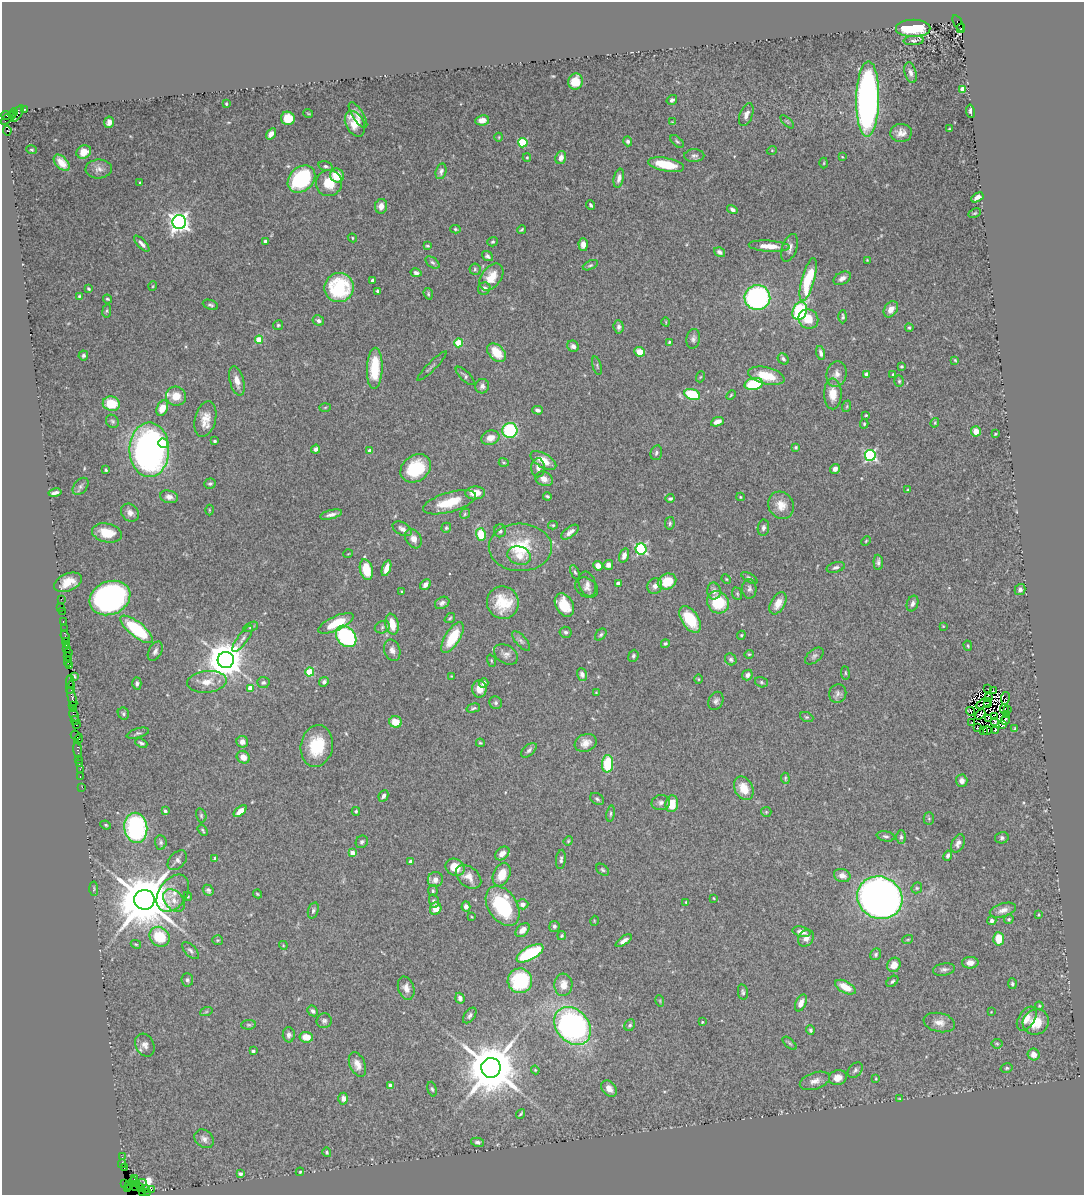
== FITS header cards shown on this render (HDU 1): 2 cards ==
NAXIS1  =                 1082
NAXIS2  =                 1193

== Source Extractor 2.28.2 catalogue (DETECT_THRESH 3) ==
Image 1082 x 1193 px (HDU 1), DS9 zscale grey, 1 PNG px = 1 image px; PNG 1086 x 1197 px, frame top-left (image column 1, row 1193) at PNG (2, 2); each listed source drawn as its Kron ellipse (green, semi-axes under 4 px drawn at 4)
Background 1.54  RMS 0.047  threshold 0.14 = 3 sigma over >= 5 px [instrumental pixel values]
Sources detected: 479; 9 with non-positive FLUX_AUTO (blend fragments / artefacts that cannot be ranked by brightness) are neither listed nor drawn; the other 470 listed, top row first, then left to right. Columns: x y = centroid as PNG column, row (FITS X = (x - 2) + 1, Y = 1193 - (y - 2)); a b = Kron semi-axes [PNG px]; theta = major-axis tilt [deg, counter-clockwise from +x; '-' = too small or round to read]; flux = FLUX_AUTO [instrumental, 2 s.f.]
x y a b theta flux
958 23 9 3 -61 330
913 28 17 8 0 200
961 28 4 3 - 330
914 40 10 4 4 8.3
910 73 11 6 -75 13
575 82 8 7 - 53
962 89 4 4 - 52
868 99 38 11 89 1500
672 100 5 4 - 7.3
226 104 3 2 - 3.8
25 109 3 3 - 94
970 111 7 3 -81 7.3
13 113 5 3 - 180
18 113 9 4 59 280
308 113 5 3 - 2.7
6 115 4 2 - 97
358 115 15 5 -58 17
746 115 12 6 69 19
8 118 9 2 39 150
288 118 7 6 - 67
482 120 7 5 9 21
109 122 5 5 - 16
672 122 3 2 - 2
787 122 8 3 -45 4.1
355 124 13 9 -62 49
949 129 4 2 - 2.5
7 131 5 3 - 580
901 133 11 9 7 24
271 134 6 4 57 18
499 137 4 3 - 2.5
628 141 5 4 - 8.5
677 141 8 4 -42 5.5
523 143 4 4 - 160
31 150 5 3 - 3.4
772 150 5 3 - 2.5
84 152 7 6 - 31
694 156 10 6 2 10
527 157 4 4 - 4
561 157 7 5 71 21
842 157 3 3 - 2.3
62 163 10 6 -48 29
824 163 5 3 - 3.1
666 165 18 6 -11 99
326 166 7 4 -16 6.9
99 169 13 9 3 18
441 171 8 5 74 11
337 175 7 6 - 65
619 178 10 5 78 15
301 179 15 12 43 380
140 182 3 2 - 4
329 183 13 13 - 70
977 197 6 4 30 13
591 205 4 3 - 6.2
381 206 7 6 - 25
732 209 5 4 - 8.7
975 213 6 3 26 3.8
179 222 7 7 - 1900
455 229 5 4 - 4.8
522 229 4 2 - 3.9
352 238 5 4 - 3.6
265 241 3 3 - 7
493 242 5 4 - 4.6
142 244 10 4 -47 12
583 244 6 4 -86 19
427 246 3 2 - 3.8
769 246 20 5 -4 41
789 248 14 7 70 17
720 252 6 4 -33 9.3
487 256 6 4 -37 8.3
867 260 4 3 - 3.1
432 262 8 5 -36 6.7
590 265 8 4 24 5.7
475 269 6 5 - 5.9
416 273 5 4 - 9.1
491 277 15 10 52 53
842 278 9 6 29 15
372 280 3 3 - 5.7
808 280 22 6 75 160
153 286 5 3 - 2.8
339 288 15 14 - 220
88 289 4 3 - 3.8
484 289 6 6 - 14
377 291 4 3 - 5.5
428 294 6 4 -72 4.6
79 296 3 3 - 3.7
757 298 13 12 - 570
107 299 5 3 - 4.1
210 305 8 4 -22 7.4
891 309 9 6 55 23
107 311 7 3 81 3.9
800 311 9 7 68 320
843 317 6 4 89 5.9
808 319 10 9 - 52
318 320 6 5 - 9.5
666 322 4 3 - 2.4
278 325 5 5 - 4.7
619 327 7 5 -85 9.6
909 328 4 3 - 3.9
693 339 10 7 82 11
259 340 4 4 - 66
669 342 4 3 - 3.6
458 343 4 4 - 97
573 346 6 5 - 14
640 352 5 5 - 40
496 353 11 7 -47 67
821 353 7 4 -75 11
83 355 5 5 - 6.4
783 359 6 5 - 8.3
955 360 3 3 - 3.2
432 366 20 2 45 7.3
597 366 9 3 -76 4.5
902 366 3 3 - 5.3
375 368 20 8 88 120
837 374 13 10 76 23
867 374 4 4 - 17
893 374 3 3 - 3.5
465 376 12 5 -44 8.1
766 376 18 8 -13 87
700 377 5 3 - 3.2
237 381 15 7 -75 27
899 381 5 4 - 4.9
754 384 9 6 13 170
482 386 7 7 - 12
692 394 8 5 -20 160
833 394 15 9 -89 43
731 395 6 3 46 3.5
176 396 10 9 - 46
111 404 8 7 - 74
847 406 6 4 72 4.5
325 407 6 4 2 4
162 408 8 5 65 40
537 410 5 4 - 11
866 415 3 2 - 3.1
205 419 18 10 75 41
112 421 7 6 - 6.8
717 422 7 4 22 22
935 423 5 3 - 3.6
864 424 4 4 - 3.8
510 430 7 7 - 300
976 431 5 5 - 30
995 434 3 2 - 3.1
490 438 9 7 18 30
215 441 4 3 - 6.3
163 443 5 4 - 67
796 447 4 4 - 5.2
316 449 4 4 - 10
149 450 27 20 -90 1300
370 451 4 4 - 24
656 453 7 5 74 8
870 455 5 5 - 480
543 460 14 7 -30 50
504 462 5 3 - 3.9
416 468 16 13 36 150
538 468 9 7 89 15
835 469 5 4 - 16
106 470 3 3 - 4.4
544 479 9 7 -25 21
210 483 6 5 - 6.8
81 486 9 6 52 11
908 490 4 3 - 5
55 493 6 3 12 11
475 493 10 6 3 50
547 496 4 3 - 4.7
169 497 9 6 -13 16
740 497 4 4 - 3.1
670 498 4 3 - 6
449 502 27 10 16 91
781 505 14 12 -54 40
209 510 5 3 - 3
130 513 10 8 -45 18
465 514 5 4 - 4.4
331 515 11 4 14 14
670 523 6 5 - 6.1
553 525 5 4 - 3.8
446 528 5 4 - 4.7
763 528 8 5 82 9.2
402 529 10 6 -28 16
500 531 6 6 - 8.5
570 532 10 5 38 15
107 533 15 9 -12 71
481 535 6 4 -75 86
413 539 10 7 -59 21
866 541 5 3 - 3.2
520 547 31 23 -2 160
641 549 5 5 - 420
348 554 5 3 - 2.4
519 556 12 9 -18 38
624 556 7 5 73 18
878 562 8 5 -87 9.1
608 565 5 5 - 19
598 566 5 4 - 29
836 567 9 5 15 8.8
386 568 8 4 71 28
366 570 10 6 -76 97
575 572 8 4 -64 5.4
749 578 9 4 -31 6.5
726 579 5 4 - 3.5
667 581 9 7 24 91
68 582 14 8 23 47
618 583 4 4 - 20
587 584 12 8 -72 17
425 585 6 4 48 15
655 586 8 7 - 18
587 588 12 9 -33 17
749 589 10 7 -87 12
1020 590 6 5 - 11
402 591 3 2 - 2.5
714 591 8 6 -83 15
737 594 6 4 -68 4.6
110 598 21 16 23 1000
61 599 2 2 - 16
718 602 11 10 - 120
442 603 8 5 31 11
503 603 16 16 - 96
778 603 12 7 60 34
913 603 8 5 71 12
564 605 13 8 -59 79
61 607 2 2 - 14
62 611 2 2 - 58
450 618 6 3 37 4
690 619 15 8 -56 110
63 622 3 2 - 95
336 623 19 7 25 82
392 624 10 6 -78 51
943 626 4 4 - 2.3
251 627 8 4 25 6.1
382 627 8 6 24 8.4
64 629 2 2 - 24
137 629 20 7 -39 240
566 632 6 5 - 6.7
601 635 7 5 50 6.6
741 635 4 4 - 3.6
65 636 6 3 -69 320
346 636 12 9 -49 350
452 638 17 7 58 110
243 639 16 5 54 14
65 641 2 2 - 110
521 641 12 5 -49 11
665 644 4 4 - 5.5
66 645 3 2 - 93
968 646 5 4 - 3.8
66 648 2 2 - 120
392 650 11 8 -73 17
155 651 10 6 61 12
68 652 2 2 - 120
506 654 13 9 -31 16
749 654 5 4 - 3.7
633 656 6 5 - 6.4
814 656 11 6 39 9.5
67 657 3 2 - 140
731 659 6 5 - 6.7
226 660 8 8 - 8800
491 661 6 4 -71 3.9
68 662 5 2 - 130
70 666 4 3 - 170
310 672 4 4 - 110
845 673 7 3 -82 3.3
582 674 6 5 - 12
747 675 6 5 - 10
74 676 4 3 - 5.2
452 676 3 3 - 2.6
698 679 5 3 - 2.9
70 682 6 2 -89 270
207 682 20 10 6 47
263 682 6 5 - 7.3
324 682 5 4 - 8.5
761 682 6 5 - 5.2
137 683 6 4 87 7.8
484 683 5 4 - 13
71 687 6 4 75 220
250 688 4 4 - 35
479 689 8 7 - 35
988 689 2 2 - 2.3
993 691 2 2 - 5.8
596 692 4 3 - 2.2
838 693 9 8 - 11
989 697 3 2 - 3.1
72 698 11 3 -74 630
1005 698 6 3 80 0.17
716 701 9 7 63 11
496 703 6 6 - 7.6
983 703 8 2 27 0.34
987 703 2 2 - 1.2
72 705 3 3 - 160
473 708 7 3 14 5
74 709 3 3 - 170
1008 709 3 2 - 0.74
1004 710 6 2 -66 2.1
970 711 4 2 - 10
123 714 6 5 - 6
980 714 6 4 39 2.5
1007 714 3 3 - 5.5
74 715 6 3 -63 170
807 717 7 4 -25 5.5
995 717 3 2 - 5.3
989 718 4 4 - 2.3
1005 719 5 3 - 2.8
75 720 4 3 - 180
995 721 4 3 - 4.9
395 722 6 5 - 53
972 722 3 2 - 4
76 724 3 2 - 83
1003 725 3 2 - 0.028
977 727 2 2 - 5
1015 729 4 3 - 5.2
987 730 4 2 - 0.96
995 730 4 2 - 1.7
983 731 2 2 - 2.3
138 733 11 4 16 7.5
76 735 5 3 - 56
79 739 5 3 - 120
242 742 6 5 - 21
141 743 6 4 -23 7.4
480 743 4 3 - 3.3
586 743 11 8 22 27
317 746 21 16 80 120
78 749 9 3 -86 220
529 750 9 5 42 8.9
243 757 7 6 - 25
79 759 3 2 - 70
79 763 2 2 - 87
608 764 9 5 86 140
80 769 2 2 - 48
80 776 3 2 - 89
785 778 5 3 - 3.9
962 781 6 6 - 17
82 787 2 2 - 40
744 788 12 9 -62 53
383 796 6 4 63 10
597 799 7 5 -31 6.9
661 803 9 7 13 12
672 804 8 6 82 58
165 811 4 3 - 9
240 811 7 4 40 30
356 811 4 3 - 4.3
766 812 5 5 - 3.9
611 814 8 4 81 5.4
201 815 7 5 -76 5.8
929 818 6 5 - 4.8
106 825 5 4 - 4
136 828 15 11 -82 470
203 830 6 3 -57 4.1
886 836 9 5 -11 7
901 837 7 4 90 6.9
1002 838 7 6 - 7.6
568 841 5 4 - 3.6
161 842 7 5 -85 6.9
362 842 7 5 55 7
958 843 10 6 65 13
352 853 4 4 - 28
502 853 8 5 40 22
948 856 5 4 - 8.8
215 858 4 3 - 6.6
561 859 10 5 83 10
177 860 11 7 46 12
411 862 4 4 - 18
455 867 10 8 -32 54
602 870 7 5 -40 5.6
502 875 12 8 66 58
842 875 8 6 -20 20
469 877 14 10 -40 30
435 880 8 7 - 20
917 888 6 5 - 4.5
94 889 7 4 -87 4.6
208 890 6 5 - 7.6
433 891 5 5 - 5.4
173 893 21 13 56 46
257 894 4 3 - 4
188 896 5 4 - 3.6
714 898 3 2 - 2.6
880 898 23 21 -27 2300
144 900 10 10 - 26000
174 901 13 9 -47 28
434 901 7 5 -73 8.1
686 902 3 3 - 2.5
523 904 5 5 - 15
466 906 5 4 - 15
503 906 22 14 -57 250
436 909 6 5 - 35
313 910 8 5 73 7
1003 910 13 6 16 19
1038 915 3 2 - 2.9
472 917 3 2 - 2.3
1009 919 5 4 - 5.2
594 921 5 3 - 2.5
992 921 4 4 - 9.4
554 926 5 5 - 8.5
523 930 8 5 43 23
801 932 9 5 -14 22
562 936 4 4 - 4.4
160 937 11 9 -43 100
806 938 9 7 53 17
908 939 5 3 - 2.9
999 939 7 5 -84 55
218 940 5 5 - 3.7
624 941 9 4 35 15
136 944 5 4 - 3.5
283 945 4 3 - 2.9
190 951 11 5 -46 8.9
530 953 15 6 29 230
876 954 6 5 - 7
970 963 8 6 2 18
894 965 7 6 - 35
944 969 11 6 9 11
187 980 6 6 - 7.3
520 981 12 12 - 230
892 981 7 4 39 6
1012 984 5 4 - 5.8
563 985 11 9 88 31
845 987 11 6 -28 52
406 988 12 8 -71 20
743 992 8 5 -81 7.1
460 998 5 4 - 12
660 1001 6 3 -73 2.7
801 1003 9 5 65 19
1039 1006 4 4 - 3.4
313 1011 6 4 -42 11
206 1012 6 4 19 4.9
991 1012 4 4 - 2.4
470 1015 9 5 54 9.4
1027 1019 13 8 57 30
324 1021 7 7 - 8.5
702 1022 3 3 - 3.1
1036 1022 13 12 - 69
939 1023 16 9 -11 27
248 1025 7 4 5 5.4
630 1025 6 5 - 6.9
572 1026 21 16 -49 880
810 1030 5 4 - 5.6
289 1035 7 6 - 11
306 1037 7 5 -7 40
789 1043 8 4 -41 4.8
997 1044 5 5 - 4.6
145 1045 12 9 -63 19
253 1051 4 3 - 8.2
1034 1054 6 5 - 27
357 1064 13 7 -67 26
491 1068 10 9 - 22000
1007 1068 6 4 15 5.3
535 1070 4 3 - 2.9
855 1070 9 6 48 8.9
838 1078 9 7 19 27
876 1079 3 2 - 2.8
815 1081 15 8 18 23
390 1085 4 4 - 22
432 1089 7 4 -73 5.7
609 1089 9 6 -47 22
343 1099 6 4 -89 13
899 1099 4 3 - 3
521 1114 5 3 - 4
204 1139 10 8 -41 15
478 1142 7 4 -10 8.8
327 1152 5 4 - 4.4
122 1157 2 2 - 26
122 1164 4 2 - 74
124 1168 4 2 - 80
300 1172 4 3 - 3.1
240 1174 4 3 - 7.5
135 1178 4 2 - 110
135 1182 5 4 - 170
124 1183 3 2 - 36
140 1184 6 2 20 150
128 1185 3 2 - 3
134 1186 4 2 - 68
141 1188 4 2 - 170
145 1188 3 2 - 150
128 1189 3 3 - 56
151 1189 3 2 - 25
142 1192 2 2 - 30
148 1192 3 2 - 24
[9 non-positive-flux detections neither listed nor drawn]